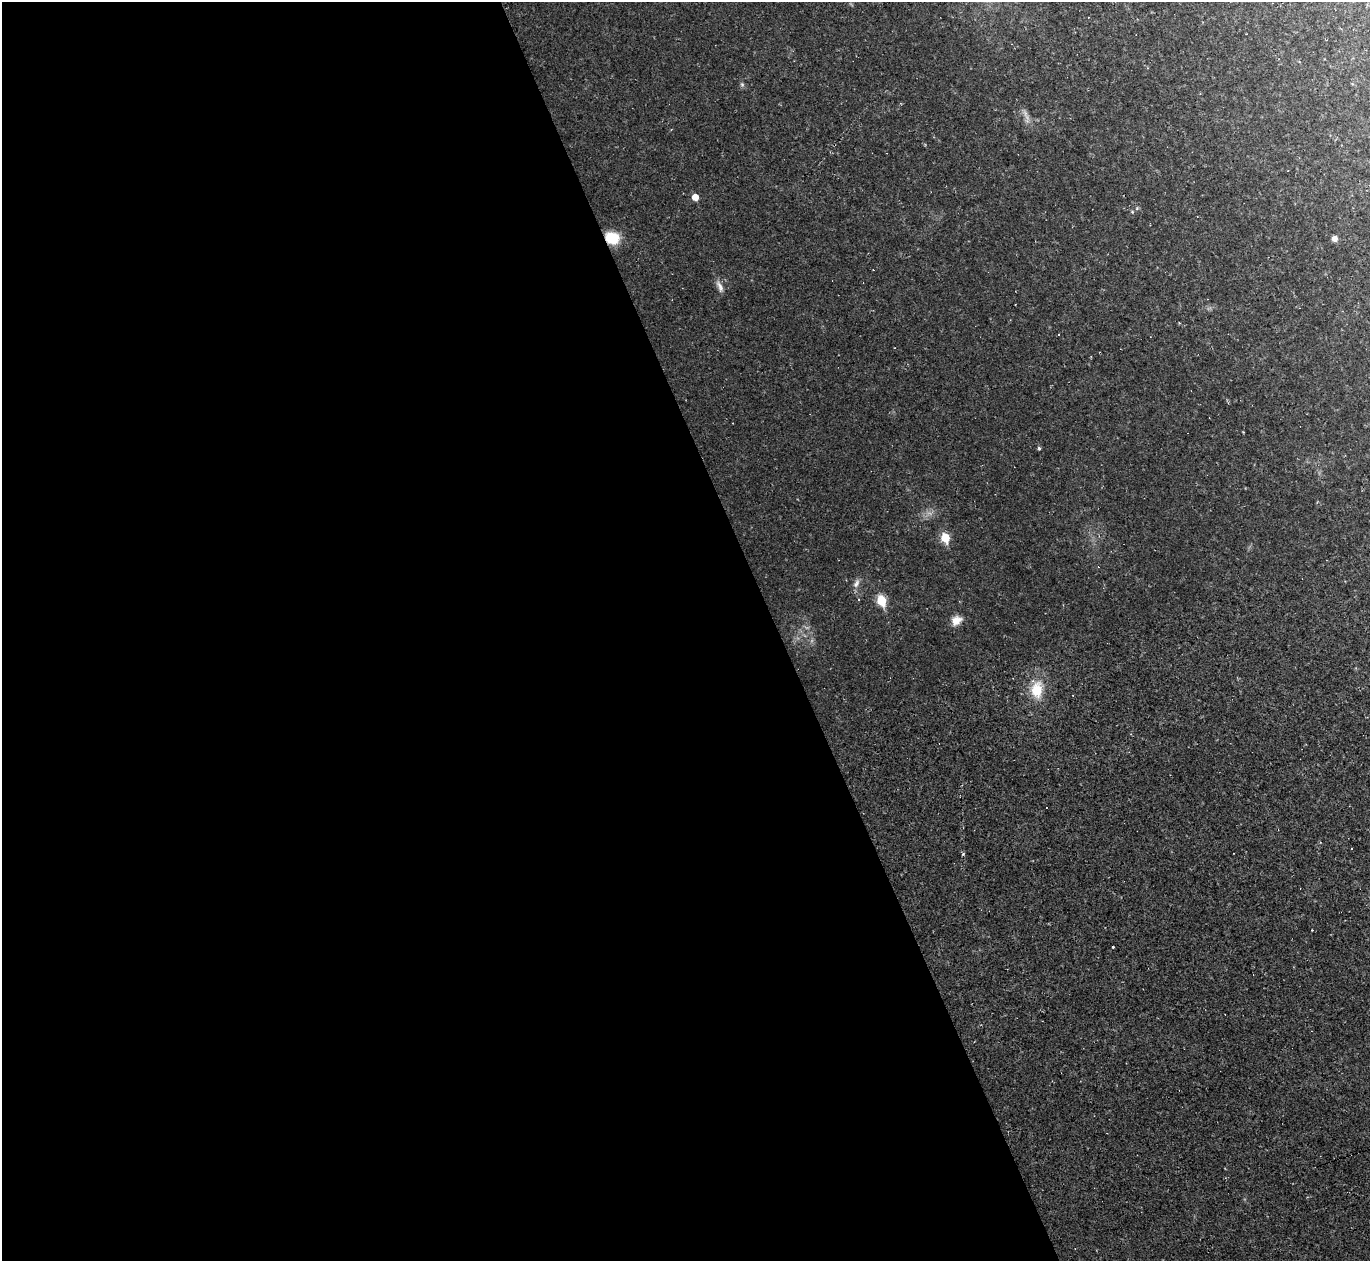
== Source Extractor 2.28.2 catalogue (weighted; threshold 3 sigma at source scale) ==
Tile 9 of 4 x 4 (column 1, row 3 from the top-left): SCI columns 1-1368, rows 1534-2792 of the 5473 x 5459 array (HDU 1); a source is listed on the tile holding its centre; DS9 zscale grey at full resolution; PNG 1372 x 1263 px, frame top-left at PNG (2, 2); no overlay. Shown black and unused: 57% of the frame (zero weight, under 2 of 3 exposures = <1% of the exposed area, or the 3 px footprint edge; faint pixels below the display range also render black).
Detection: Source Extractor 2.28.2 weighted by HDU 2 'WHT'; one run over the whole footprint, this tile lists its part. Background 0.0498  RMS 0.0071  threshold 0.0321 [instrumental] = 3 sigma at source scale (4.5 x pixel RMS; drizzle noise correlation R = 1.50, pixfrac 1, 0.05/0.05 arcsec/px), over >= 5 px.
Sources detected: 25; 1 too faint to see at this stretch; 7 cosmic-ray / hot-pixel residue — not listed; the other 17 listed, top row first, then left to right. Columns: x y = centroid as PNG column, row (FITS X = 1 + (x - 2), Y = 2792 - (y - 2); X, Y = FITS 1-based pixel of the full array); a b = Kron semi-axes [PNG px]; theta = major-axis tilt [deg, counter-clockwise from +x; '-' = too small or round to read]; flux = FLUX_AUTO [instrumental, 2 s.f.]
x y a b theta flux
742 84 7 5 -69 1.5
1025 113 12 6 -62 3.5
695 197 5 5 - 7.9
1132 212 5 4 - 0.83
612 238 14 11 -14 23
1334 238 5 5 - 4.2
720 286 18 6 -66 4
1039 448 4 4 - 1.1
945 538 6 5 - 25
856 583 14 7 62 3.7
881 600 6 5 - 38
956 620 14 10 34 7.2
1037 690 23 16 82 21
1351 848 3 3 - 2.3
963 854 5 3 - 0.69
1312 930 3 3 - 0.94
1113 947 3 3 - 1.6
Overlapping masked pixels (flux is a lower limit): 1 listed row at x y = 612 238